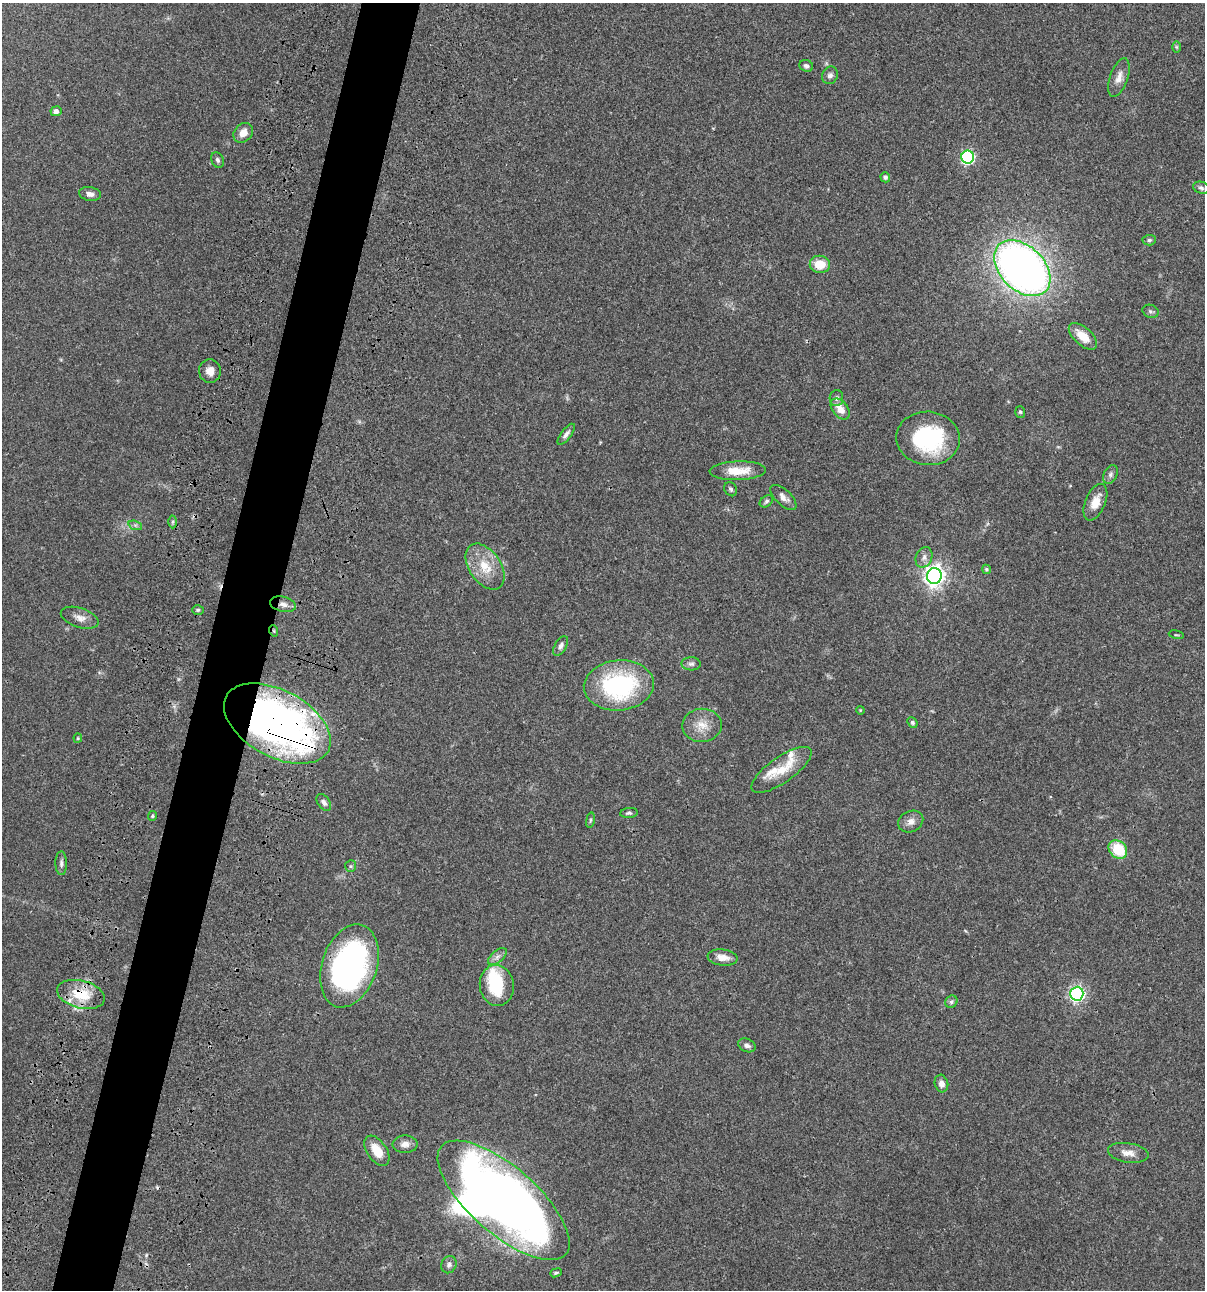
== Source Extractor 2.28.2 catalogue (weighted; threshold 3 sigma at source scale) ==
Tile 7 of 4 x 4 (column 3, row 2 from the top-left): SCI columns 2642-3844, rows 2698-3985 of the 5407 x 5392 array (HDU 1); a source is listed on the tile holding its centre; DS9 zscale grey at full resolution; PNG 1207 x 1292 px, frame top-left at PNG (2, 3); each listed source drawn as its Kron ellipse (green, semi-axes under 4 px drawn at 4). Shown black and unused: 5% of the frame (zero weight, under 3 of 4 exposures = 9% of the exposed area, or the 3 px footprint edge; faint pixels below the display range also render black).
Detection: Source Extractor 2.28.2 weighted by HDU 2 'WHT'; one run over the whole footprint, this tile lists its part. Background 0.0474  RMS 0.0055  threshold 0.0247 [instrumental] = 3 sigma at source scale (4.5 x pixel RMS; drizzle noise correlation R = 1.50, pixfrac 1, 0.05/0.05 arcsec/px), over >= 5 px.
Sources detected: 77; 2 inside a brighter object's white glare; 2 cosmic-ray / hot-pixel residue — neither listed nor drawn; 2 inside a brighter listed object's ellipse — not listed separately; the other 71 listed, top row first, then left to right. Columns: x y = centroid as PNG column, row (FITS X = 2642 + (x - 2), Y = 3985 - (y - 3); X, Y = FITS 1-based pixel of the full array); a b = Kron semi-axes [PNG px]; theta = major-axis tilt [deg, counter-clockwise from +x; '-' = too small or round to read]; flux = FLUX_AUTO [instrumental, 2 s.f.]
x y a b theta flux
1176 47 6 4 -89 0.68
806 66 7 5 -21 1.5
830 75 9 7 67 2
1119 77 20 9 71 4.4
56 111 5 5 - 2.1
243 133 11 8 45 4.9
968 157 6 6 - 84
217 160 8 6 -66 1.3
885 177 5 5 - 1.6
1201 188 8 6 -20 1.4
90 194 11 7 -11 2.6
1149 240 7 5 3 1.1
820 264 10 8 -7 9.2
1022 268 33 22 -45 330
1150 311 8 6 -25 1.4
1083 336 17 9 -42 8.7
210 371 11 11 - 4.8
836 398 8 7 - 1.5
840 409 12 7 -52 5.3
1020 412 6 5 - 0.77
566 434 12 5 53 2
928 438 32 26 -4 50
738 471 28 9 2 9.9
1110 475 10 6 66 1.6
731 489 7 6 - 1.2
783 497 16 7 -43 3.4
766 501 7 5 37 1.1
1095 502 19 10 67 6.9
173 522 6 4 89 0.79
135 525 7 4 -18 1.1
924 557 11 8 66 2.5
485 567 26 16 -56 13
986 569 5 4 - 0.84
934 576 8 7 - 330
283 604 13 7 -12 3.2
198 610 6 5 - 0.8
80 618 19 9 -18 4.2
274 631 6 3 -71 0.6
1176 635 7 3 -12 0.51
561 646 11 5 60 2.1
691 664 9 6 -2 1.6
619 685 35 25 5 65
860 710 4 3 - 0.4
912 722 6 4 -49 1.1
277 724 58 33 -28 290
702 725 20 16 1 8.4
78 738 4 4 - 0.53
781 770 35 12 35 11
324 802 9 6 -54 1.9
629 813 9 5 5 1.1
152 816 5 4 - 0.73
590 820 8 4 82 0.83
911 821 13 10 26 3.6
1118 849 10 8 -44 19
61 863 12 5 -89 1.7
351 866 6 5 - 0.88
497 956 11 6 41 2.1
722 957 15 8 -7 5.2
349 966 43 27 72 140
497 985 21 17 -81 23
81 994 24 14 -14 17
1077 994 7 6 - 120
951 1002 6 5 - 1.1
747 1045 9 6 -24 2
941 1083 9 6 -74 3.1
405 1144 12 8 1 3.3
377 1151 17 9 -55 9.7
1128 1153 20 9 -9 4.9
504 1200 82 33 -41 580
449 1265 9 7 67 1.8
556 1273 6 3 21 0.74
Overlapping masked pixels (flux is a lower limit): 4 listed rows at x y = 283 604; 274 631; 277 724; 81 994